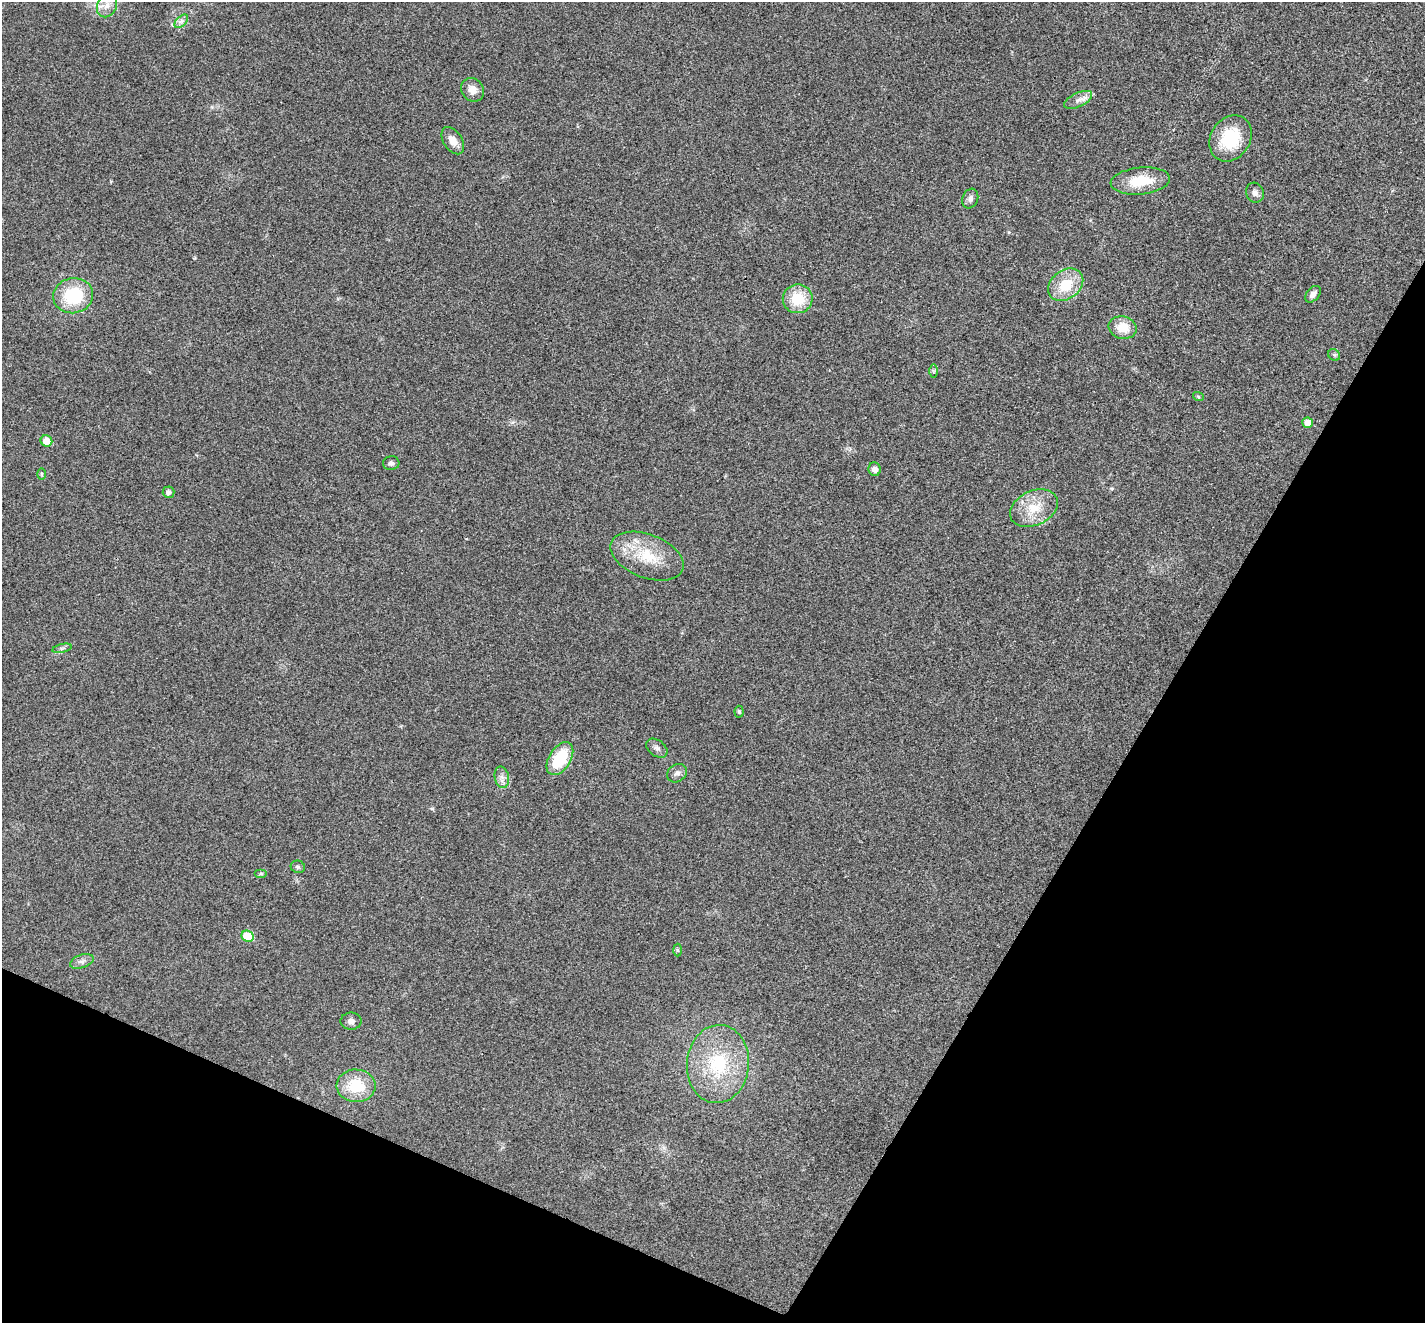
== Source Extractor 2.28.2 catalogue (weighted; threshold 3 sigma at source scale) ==
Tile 15 of 4 x 4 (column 3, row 4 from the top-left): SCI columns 2854-4276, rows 283-1603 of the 5702 x 5713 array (HDU 1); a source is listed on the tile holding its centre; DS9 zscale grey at full resolution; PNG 1427 x 1325 px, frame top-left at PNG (2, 2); each listed source drawn as its Kron ellipse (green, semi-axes under 4 px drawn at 4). Shown black and unused: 26% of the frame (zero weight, under 3 of 4 exposures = <1% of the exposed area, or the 3 px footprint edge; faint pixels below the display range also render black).
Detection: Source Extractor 2.28.2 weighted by HDU 2 'WHT'; one run over the whole footprint, this tile lists its part. Background 0.0186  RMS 0.0049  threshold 0.0223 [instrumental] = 3 sigma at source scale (4.5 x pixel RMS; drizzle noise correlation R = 1.50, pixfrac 1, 0.05/0.05 arcsec/px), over >= 5 px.
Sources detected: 39; all 39 listed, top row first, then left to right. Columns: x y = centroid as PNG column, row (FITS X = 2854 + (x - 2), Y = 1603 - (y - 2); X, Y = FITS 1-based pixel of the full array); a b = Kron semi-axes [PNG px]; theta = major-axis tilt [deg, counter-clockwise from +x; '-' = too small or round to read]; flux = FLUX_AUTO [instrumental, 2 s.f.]
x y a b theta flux
107 5 12 9 67 4.2
181 21 8 5 45 1.6
472 90 12 10 -51 4.6
1078 100 15 7 26 3.3
1231 138 24 19 57 25
453 141 15 9 -58 5.1
1140 181 30 13 5 15
1255 193 10 8 -67 2.4
970 199 10 7 69 2.1
1066 285 19 14 37 15
1313 294 9 6 49 2.4
73 296 20 17 12 27
798 299 15 14 - 15
1123 328 14 11 -13 8.8
1334 355 6 5 - 0.81
934 371 7 4 -90 0.81
1198 396 5 3 - 0.59
1308 423 5 5 - 4.1
46 441 6 5 - 7.2
391 463 8 6 6 1.6
875 469 7 6 - 2.4
41 474 6 4 -89 0.57
168 492 6 5 - 2.1
1034 508 25 17 24 14
647 556 38 21 -21 21
62 648 10 4 13 1.2
739 712 6 4 -84 0.84
657 748 12 8 -36 2
560 759 18 11 58 22
677 773 10 8 34 2.2
502 777 11 7 -78 2.6
298 867 7 6 - 1.1
261 873 6 4 0 0.72
248 936 6 5 - 16
677 950 6 4 -88 0.65
82 961 12 6 19 2.2
351 1021 10 8 -1 2.1
718 1064 39 31 84 37
356 1086 19 16 -3 18